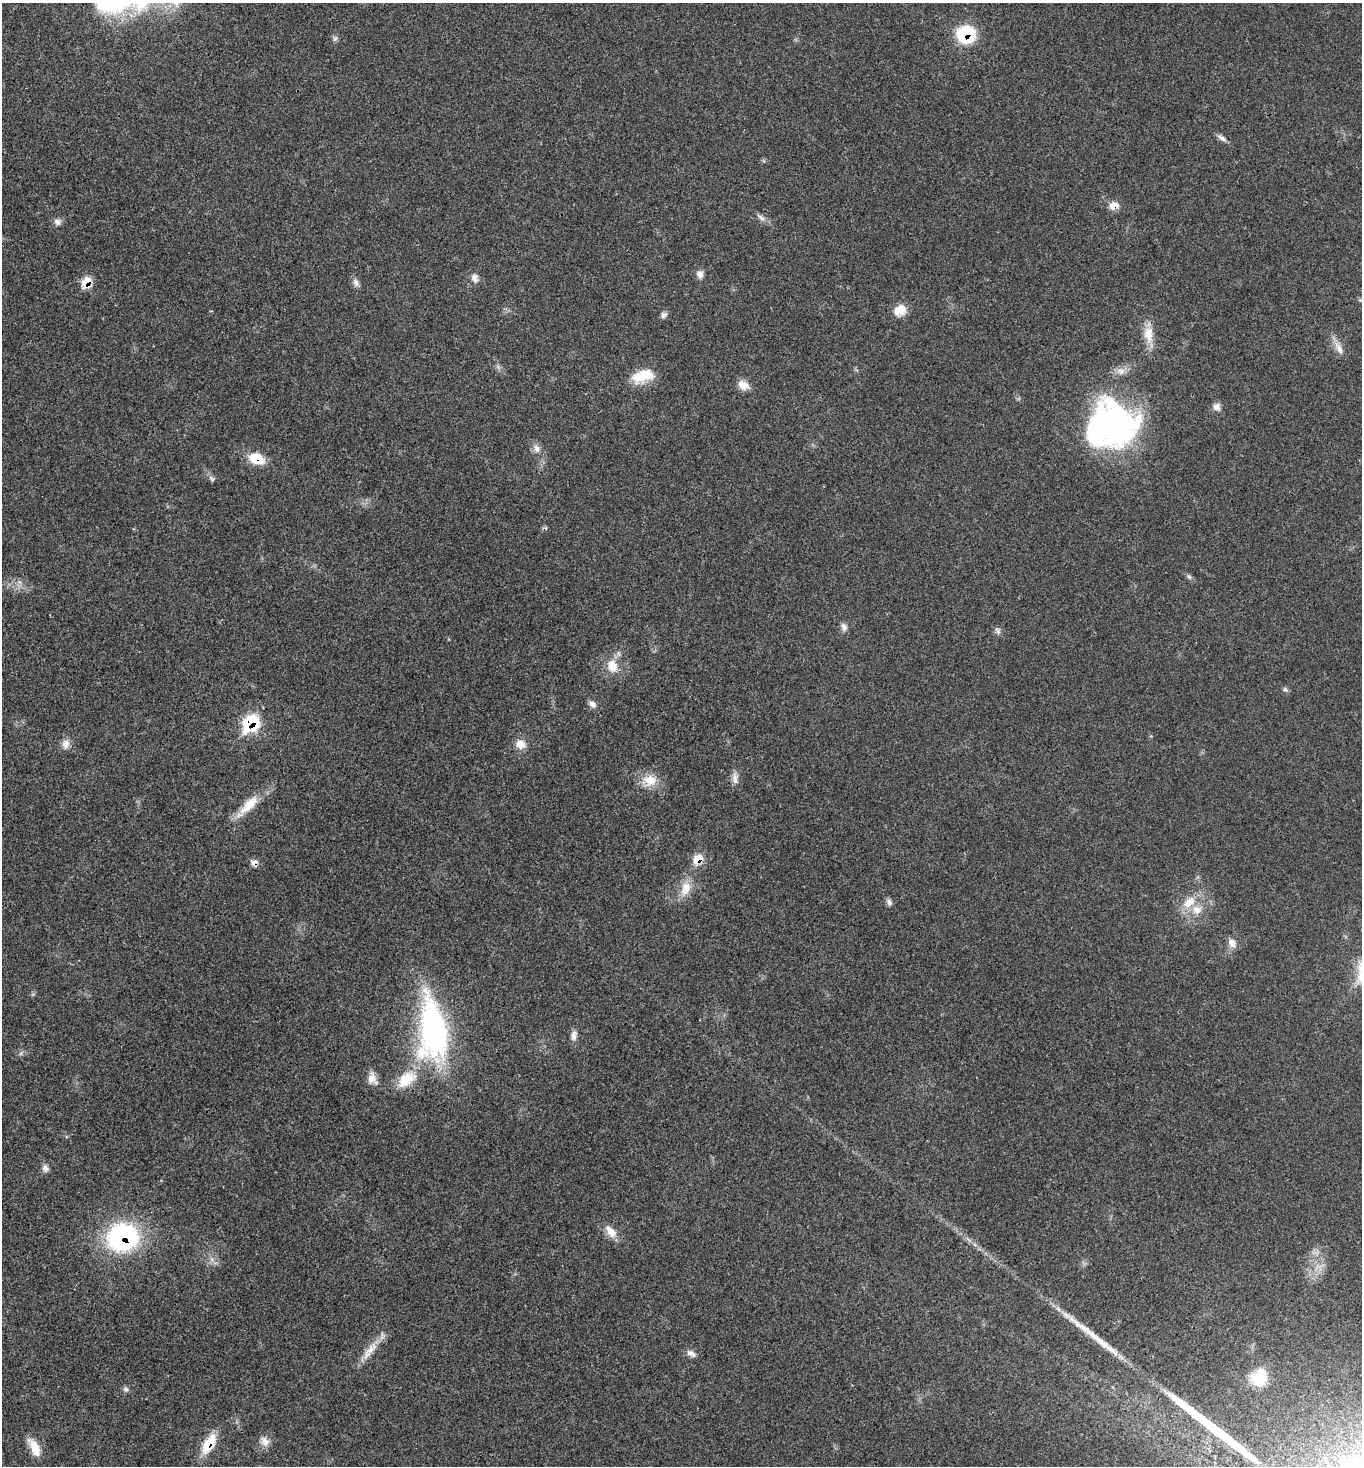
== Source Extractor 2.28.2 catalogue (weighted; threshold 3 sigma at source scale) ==
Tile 11 of 4 x 4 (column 3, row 3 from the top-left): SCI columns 3108-4467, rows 1576-3039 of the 6077 x 6080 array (HDU 1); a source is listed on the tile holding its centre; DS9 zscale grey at full resolution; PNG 1364 x 1468 px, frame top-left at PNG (2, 3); no overlay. Shown black and unused: <1% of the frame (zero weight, under 3 of 4 exposures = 8% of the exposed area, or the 3 px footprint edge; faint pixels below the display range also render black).
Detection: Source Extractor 2.28.2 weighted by HDU 2 'WHT'; one run over the whole footprint, this tile lists its part. Background 0.0205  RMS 0.0034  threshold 0.0152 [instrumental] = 3 sigma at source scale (4.5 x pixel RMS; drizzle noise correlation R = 1.50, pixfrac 1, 0.05/0.05 arcsec/px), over >= 5 px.
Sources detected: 58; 1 inside a brighter object's white glare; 2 long thin detections or spike segments (spike, bleed or trail) — not listed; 1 inside a brighter listed object's ellipse — not listed separately; the other 54 listed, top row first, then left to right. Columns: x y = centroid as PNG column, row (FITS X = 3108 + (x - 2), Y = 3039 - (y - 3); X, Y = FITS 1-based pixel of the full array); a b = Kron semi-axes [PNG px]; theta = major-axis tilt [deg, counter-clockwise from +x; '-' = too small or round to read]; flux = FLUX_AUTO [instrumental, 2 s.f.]
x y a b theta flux
966 34 17 15 3 19
335 39 7 5 45 0.76
1222 138 14 5 -32 1.3
1114 205 12 8 16 2.8
761 217 15 5 -38 1.3
57 222 10 8 -36 1.3
700 274 10 8 -86 1.6
475 278 13 9 -76 1.8
87 282 10 8 50 6.7
356 283 12 7 -64 1.4
900 310 15 13 23 3.8
664 315 9 7 41 1
1148 336 20 13 -74 4.8
1339 348 19 8 -66 2.6
643 376 28 14 15 7.8
743 385 13 10 -21 3.1
1217 407 10 9 - 1.6
1111 425 55 49 10 80
537 449 12 7 -69 1.8
256 459 18 11 -19 7.2
211 478 10 5 -46 0.83
1189 576 7 5 -53 0.69
844 627 11 8 -73 1.4
998 631 10 6 -60 1
612 666 18 14 -77 5.4
1285 689 6 5 - 0.65
592 704 10 7 -38 1.5
251 723 12 9 50 27
66 744 13 10 82 2.1
520 744 13 11 -10 3.2
735 778 18 7 -90 1.9
650 780 19 17 6 5.6
248 805 42 11 45 7.4
698 859 11 8 43 5.3
254 862 11 7 15 1.6
686 888 21 13 73 5.1
889 902 9 7 -59 1.1
1189 902 21 12 40 5.7
1232 943 12 9 -63 2.2
433 1030 73 31 -85 73
574 1035 12 7 83 1.7
372 1078 16 10 -69 2.6
406 1079 28 16 37 9
45 1168 10 8 -52 1.4
611 1231 18 10 -51 3.7
123 1237 27 23 8 53
371 1349 24 10 49 4.7
691 1353 13 7 -28 1.6
1259 1378 23 19 73 7.4
126 1389 9 6 -40 0.78
1188 1409 68 10 -39 14
265 1441 14 11 -68 2.5
209 1444 24 11 58 9
34 1448 24 10 -63 5.1
Overlapping masked pixels (flux is a lower limit): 9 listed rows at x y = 966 34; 1114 205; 87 282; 256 459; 251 723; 698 859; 254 862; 123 1237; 209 1444